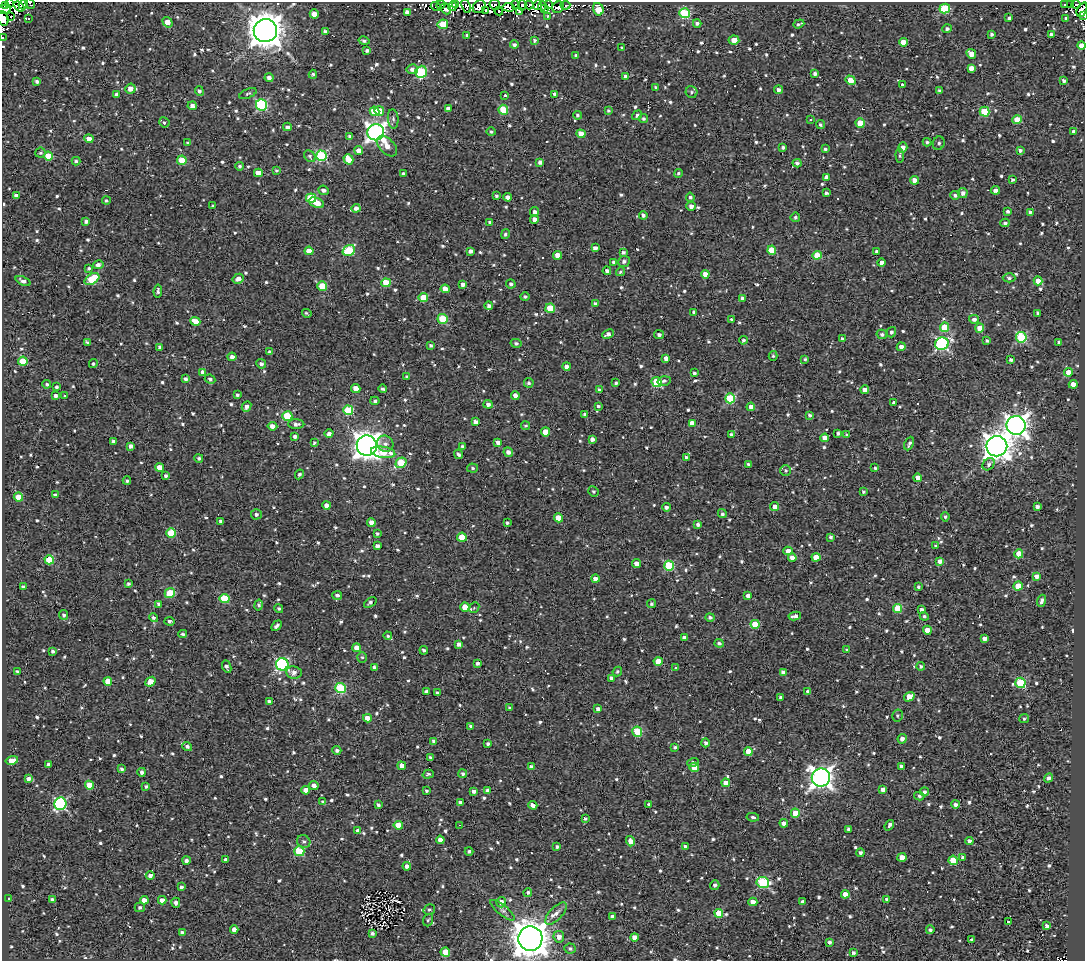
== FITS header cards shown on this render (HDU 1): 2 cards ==
NAXIS1  =                 1083
NAXIS2  =                  959

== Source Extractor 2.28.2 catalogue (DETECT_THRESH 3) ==
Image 1083 x 959 px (HDU 1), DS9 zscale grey, 1 PNG px = 1 image px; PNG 1087 x 963 px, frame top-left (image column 1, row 959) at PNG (2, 2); each listed source drawn as its Kron ellipse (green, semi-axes under 4 px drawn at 4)
Background 1.29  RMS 4.8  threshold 14.5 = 3 sigma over >= 5 px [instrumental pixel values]
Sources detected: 1028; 3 with non-positive FLUX_AUTO (blend fragments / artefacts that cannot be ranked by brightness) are neither listed nor drawn; of the other 1025, the 500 brightest by FLUX_AUTO listed and drawn (525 fainter detections omitted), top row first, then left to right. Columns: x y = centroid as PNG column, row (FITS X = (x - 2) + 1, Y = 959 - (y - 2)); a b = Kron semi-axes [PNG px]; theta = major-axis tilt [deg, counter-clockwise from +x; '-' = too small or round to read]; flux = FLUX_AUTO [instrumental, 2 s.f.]
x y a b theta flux
10 3 3 2 - 1300
23 4 5 2 - 2800
30 4 6 4 -62 960
456 4 3 2 - 2200
516 4 3 3 - 2200
1070 4 3 3 - 3300
5 5 3 3 - 760
441 5 4 3 - 880
495 5 5 5 - 1900
522 5 5 2 - 3400
529 5 4 2 - 3900
537 5 5 3 - 17000
549 5 3 2 - 1100
565 5 5 3 - 2200
1065 5 3 3 - 570
1076 5 4 3 - 1800
19 6 6 4 -39 980
436 6 5 2 - 550
453 6 5 4 - 4600
466 6 7 2 -70 1600
542 6 4 3 - 2600
479 7 7 5 47 3600
509 7 6 3 -4 1600
558 7 6 5 - 2000
945 8 5 5 - 20000
4 9 7 4 12 8300
446 9 6 4 -50 1100
545 9 3 2 - 950
598 9 6 5 - 9000
486 10 3 3 - 1600
1082 10 7 4 64 9400
499 11 4 3 - 1700
519 11 4 3 - 1000
407 12 4 4 - 1700
685 13 5 5 - 23000
314 14 4 4 - 3900
1083 15 3 2 - 940
548 16 4 3 - 590
11 17 2 2 - 640
29 18 3 3 - 680
1009 18 4 3 - 820
1066 18 3 3 - 640
3 19 7 5 -68 17000
167 22 6 4 -56 3400
697 23 4 4 - 870
443 24 5 4 - 8600
799 24 6 3 19 570
947 29 4 4 - 960
265 31 11 11 - 660000
325 32 4 3 - 1100
992 34 4 3 - 660
1051 34 4 3 - 1200
467 35 3 3 - 650
3 38 3 2 - 1600
534 40 4 3 - 580
734 40 5 4 - 4900
364 41 5 4 - 770
903 42 4 4 - 3900
514 45 4 3 - 910
1081 46 4 4 - 3800
622 48 3 3 - 590
367 50 4 4 - 940
971 54 5 4 - 2700
576 55 3 3 - 610
971 68 4 4 - 1900
412 69 5 5 - 1600
421 72 6 5 - 22000
815 73 4 3 - 1000
313 74 4 4 - 660
625 76 4 4 - 980
269 78 4 4 - 1400
851 80 5 4 - 7000
37 81 4 3 - 860
1064 81 4 3 - 760
902 85 4 3 - 820
656 87 4 3 - 570
130 89 5 5 - 2700
778 90 4 4 - 1300
199 91 5 4 - 910
939 91 4 3 - 650
692 92 6 6 - 650
117 94 3 3 - 830
248 94 9 4 23 630
555 94 4 3 - 1400
505 95 3 3 - 1400
261 105 5 5 - 36000
192 106 4 4 - 1300
448 109 4 4 - 1900
503 110 5 5 - 13000
374 111 5 4 - 9000
379 111 5 4 - 4800
608 111 4 4 - 610
984 112 5 5 - 13000
577 115 4 4 - 630
637 115 5 4 - 670
393 119 10 5 -84 870
643 119 4 4 - 600
811 120 3 3 - 830
1017 120 5 4 - 7000
164 122 5 5 - 750
860 123 4 4 - 6700
820 124 5 4 - 580
287 127 4 4 - 1100
1074 131 4 3 - 1100
376 132 8 8 - 150000
491 132 4 4 - 570
581 134 4 4 - 4000
349 136 4 3 - 680
89 139 4 4 - 2800
927 142 4 4 - 560
187 143 4 3 - 550
939 143 7 6 - 870
387 146 12 7 -46 3000
783 147 3 3 - 780
903 148 5 4 - 1700
825 149 4 3 - 620
1020 150 4 3 - 870
359 151 4 4 - 2500
40 153 5 5 - 770
900 155 7 4 -85 590
48 156 4 4 - 8500
310 156 6 5 - 710
322 156 5 5 - 29000
348 159 5 4 - 6600
182 160 5 4 - 6500
76 161 4 3 - 810
540 162 4 4 - 1300
797 163 4 4 - 940
240 166 4 4 - 640
277 170 4 3 - 560
258 173 4 4 - 4500
678 173 4 4 - 720
403 174 3 3 - 590
827 177 4 4 - 2000
915 180 4 4 - 2400
1012 180 3 3 - 750
324 190 5 4 - 1200
995 190 5 4 - 1700
826 193 4 3 - 860
963 193 5 5 - 1500
955 195 5 4 - 920
16 196 4 4 - 1700
496 196 3 3 - 630
508 197 4 4 - 1700
690 197 4 4 - 630
311 198 5 4 - 15000
106 201 4 4 - 580
316 203 8 5 -22 4200
213 206 3 3 - 630
691 206 5 4 - 1300
356 208 4 4 - 1400
534 212 4 4 - 1200
1007 212 3 3 - 850
1030 212 3 3 - 570
643 215 4 4 - 990
795 217 5 4 - 670
534 219 4 4 - 1500
86 221 4 3 - 800
490 222 4 3 - 930
1005 223 4 4 - 940
505 234 5 4 - 650
595 248 4 3 - 1100
349 250 6 5 - 17000
772 250 4 4 - 9100
309 251 4 4 - 4200
470 251 4 4 - 1300
876 251 3 3 - 560
623 252 4 4 - 850
558 255 4 4 - 4100
817 255 4 4 - 8000
624 261 6 5 - 1100
614 262 4 4 - 920
882 263 4 4 - 2200
98 265 5 4 - 1300
89 268 4 3 - 680
607 271 4 4 - 1100
620 272 4 4 - 560
705 274 4 4 - 2800
1009 278 6 4 -1 670
92 279 8 5 31 15000
238 279 6 4 31 1900
23 281 8 4 -24 1200
1038 281 4 4 - 4000
386 283 4 4 - 9300
463 284 4 4 - 1400
511 284 4 4 - 820
322 286 5 4 - 9400
445 289 4 4 - 3400
158 291 6 3 83 840
525 297 5 4 - 660
423 298 4 4 - 7000
742 298 4 3 - 1000
595 304 3 3 - 990
489 306 4 4 - 1000
550 308 5 4 - 9500
694 312 3 3 - 740
307 313 5 3 - 550
1038 313 3 3 - 740
443 319 5 5 - 15000
731 319 3 3 - 590
974 319 5 4 - 1200
195 321 5 4 - 3800
945 327 5 4 - 8600
980 328 4 4 - 3200
891 332 5 4 - 800
608 334 6 4 25 1300
882 334 5 4 - 860
659 335 5 4 - 920
1021 337 5 5 - 29000
842 339 3 3 - 770
743 340 4 4 - 720
987 341 3 3 - 640
87 342 4 3 - 560
1058 342 4 3 - 590
516 343 5 4 - 740
942 344 7 6 - 58000
431 345 4 3 - 720
160 347 4 3 - 910
901 347 4 4 - 1400
270 352 3 3 - 620
773 356 5 4 - 570
232 357 4 4 - 1600
666 358 4 4 - 2100
805 359 4 3 - 600
1010 360 3 3 - 840
23 361 5 4 - 7800
93 364 4 4 - 550
261 364 5 4 - 1100
566 366 4 3 - 1200
203 372 4 4 - 1500
1068 372 4 4 - 4900
694 373 3 3 - 660
407 377 3 3 - 580
186 379 4 4 - 890
210 379 5 4 - 810
664 381 6 4 15 830
656 382 5 5 - 16000
529 383 5 5 - 700
616 383 3 3 - 610
47 384 4 4 - 710
1073 384 4 4 - 3300
57 387 4 4 - 730
356 388 4 4 - 3600
383 389 4 3 - 560
599 390 3 3 - 580
865 390 4 4 - 2100
237 395 3 3 - 640
55 396 3 3 - 920
64 396 3 3 - 830
515 396 4 4 - 2100
730 398 5 5 - 18000
375 401 4 3 - 680
894 403 3 3 - 770
488 404 4 4 - 1200
247 406 5 4 - 1400
598 406 4 3 - 550
751 407 4 4 - 2000
348 410 5 5 - 14000
585 414 4 4 - 860
809 415 3 3 - 610
287 416 5 5 - 14000
475 422 4 3 - 1300
692 423 4 4 - 2300
296 424 8 5 0 1200
1016 425 9 9 - 230000
272 426 5 4 - 2100
526 426 4 4 - 560
545 432 4 4 - 3900
838 433 4 3 - 870
329 434 4 4 - 1400
732 435 4 3 - 1300
847 435 3 3 - 600
295 436 4 4 - 1100
825 438 4 4 - 2300
592 439 4 3 - 1400
113 441 3 3 - 780
498 442 4 4 - 2200
314 443 4 3 - 560
385 444 8 7 - 1700
909 444 7 3 65 780
130 446 4 3 - 1300
367 446 10 10 - 360000
997 446 10 10 - 400000
463 447 4 4 - 1100
383 452 12 5 -8 8600
508 452 5 4 - 1400
458 454 5 3 - 1000
686 457 4 3 - 560
199 458 4 4 - 760
401 463 6 5 - 12000
989 464 7 5 50 1100
749 465 4 4 - 1200
160 468 4 4 - 3300
473 468 5 4 - 550
875 468 3 3 - 610
785 471 5 5 - 620
299 474 5 3 - 750
165 476 4 4 - 830
918 478 4 4 - 2700
127 481 4 3 - 620
593 491 5 5 - 550
863 492 3 3 - 610
55 495 4 3 - 920
18 497 4 4 - 4800
326 505 4 4 - 2000
1037 506 4 3 - 1100
666 507 4 4 - 1200
775 507 4 4 - 2300
256 514 5 5 - 960
722 514 4 4 - 750
945 517 5 4 - 770
558 518 4 4 - 5500
221 521 4 3 - 890
371 523 4 4 - 2600
507 523 3 3 - 630
698 525 4 4 - 1000
171 533 5 4 - 11000
377 534 3 3 - 610
462 537 5 4 - 7400
831 537 3 3 - 640
377 546 4 3 - 1500
936 546 3 3 - 610
788 551 5 4 - 2200
1019 554 4 4 - 8700
816 557 4 4 - 4000
792 558 4 4 - 2200
49 560 5 4 - 12000
940 561 4 4 - 1800
636 564 4 4 - 2300
669 566 5 5 - 21000
1037 576 4 4 - 2000
595 579 4 4 - 2400
128 583 3 3 - 660
1018 586 5 4 - 8200
23 587 4 3 - 830
918 587 3 3 - 580
170 593 5 4 - 9700
337 595 5 4 - 910
748 596 4 4 - 1800
225 598 5 4 - 14000
1041 601 6 3 71 1100
370 603 7 4 36 870
159 604 4 3 - 1300
652 604 4 4 - 640
258 605 6 4 77 750
465 607 4 4 - 4300
279 608 4 4 - 700
474 608 6 5 - 550
897 608 4 4 - 9500
922 610 4 3 - 1100
64 615 5 4 - 710
795 616 6 4 8 1600
924 616 4 4 - 630
710 617 4 4 - 720
153 618 4 4 - 840
170 621 5 4 - 730
755 624 4 4 - 8100
276 626 6 3 47 1000
927 630 5 4 - 3200
183 634 4 3 - 610
388 636 4 4 - 590
684 638 4 4 - 1900
984 638 4 4 - 1300
719 643 4 4 - 790
458 644 4 4 - 1300
356 648 4 4 - 2900
424 650 4 3 - 690
847 650 4 3 - 580
53 651 4 3 - 630
362 657 5 4 - 590
658 661 4 4 - 5200
478 663 4 3 - 920
282 664 6 6 - 54000
921 666 4 4 - 680
227 667 6 4 -67 1100
374 667 4 3 - 1000
675 668 3 3 - 2100
18 672 4 3 - 890
294 672 7 6 - 1700
617 672 5 4 - 590
783 672 4 4 - 1600
611 678 4 3 - 1500
108 681 4 4 - 4500
150 682 5 4 - 4000
1020 683 5 5 - 20000
340 688 5 5 - 25000
426 692 4 4 - 1200
808 692 4 4 - 1600
437 693 4 3 - 890
780 697 3 3 - 570
909 697 5 4 - 6400
269 701 4 3 - 910
509 708 4 4 - 760
598 709 4 4 - 1400
897 715 6 5 - 560
367 718 4 4 - 3400
1024 719 5 4 - 610
470 726 3 3 - 710
637 732 5 5 - 15000
902 739 5 4 - 1500
434 741 4 4 - 1100
705 743 4 4 - 960
488 744 3 3 - 800
187 746 5 4 - 830
675 747 3 3 - 670
337 750 4 4 - 990
748 751 4 4 - 5100
430 758 3 3 - 790
12 760 6 4 13 3000
693 762 6 4 16 870
48 764 3 3 - 600
402 766 4 4 - 2400
901 766 4 3 - 1000
531 767 4 3 - 1200
694 767 4 4 - 4500
122 769 4 3 - 720
142 772 4 3 - 970
428 774 6 3 17 680
463 774 4 4 - 720
821 777 9 9 - 220000
1049 778 5 4 - 1100
28 779 4 4 - 1700
726 783 4 4 - 2700
90 785 4 4 - 6300
314 785 5 4 - 1700
146 786 4 3 - 630
883 789 4 4 - 1700
306 790 4 4 - 2500
426 791 3 3 - 610
474 791 4 4 - 1400
488 791 4 4 - 2000
924 792 5 4 - 800
919 796 5 4 - 620
323 802 4 3 - 880
461 803 4 3 - 1500
60 804 6 6 - 44000
649 804 3 3 - 710
955 804 4 3 - 1100
378 805 4 3 - 750
533 805 4 3 - 2000
795 813 4 4 - 5400
753 817 6 4 -9 580
585 819 4 3 - 800
784 823 4 4 - 1600
398 825 4 4 - 3900
459 825 3 2 - 2000
889 825 5 3 - 1700
848 829 3 3 - 700
358 831 4 4 - 1700
440 840 4 4 - 1800
630 841 5 4 - 2200
969 841 4 4 - 1300
304 842 7 6 - 910
557 847 4 4 - 620
685 847 4 3 - 900
299 851 5 5 - 18000
469 851 4 4 - 690
861 853 4 4 - 1000
902 857 4 4 - 4700
963 857 4 3 - 1000
186 860 4 4 - 1100
226 860 4 4 - 1100
953 860 4 4 - 7900
407 866 4 4 - 1300
150 876 4 4 - 1200
763 882 6 5 - 28000
715 885 5 4 - 980
181 887 3 3 - 790
528 892 4 4 - 840
845 894 4 4 - 2900
9 899 4 3 - 1000
887 899 4 3 - 1300
52 900 4 3 - 1200
144 900 4 4 - 2700
162 900 4 4 - 1800
501 902 5 4 - 2300
753 902 4 4 - 2700
803 902 4 4 - 1300
176 903 5 4 - 1200
140 908 5 4 - 880
429 909 6 5 - 550
502 910 15 5 -39 1300
556 913 14 6 46 2100
719 913 4 4 - 8600
612 916 4 3 - 1000
428 920 6 4 71 560
1009 922 3 3 - 1600
1047 926 4 3 - 1400
234 930 4 4 - 2400
930 930 4 3 - 770
182 932 4 3 - 1100
372 933 4 3 - 800
559 937 6 5 - 2200
634 937 4 4 - 2800
530 938 12 12 - 760000
971 939 3 3 - 4200
829 942 3 3 - 900
570 948 6 5 - 680
445 952 5 4 - 7900
853 952 4 4 - 850
At the frame edge (FLAGS 8, measured only in part): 8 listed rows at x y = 10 3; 30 4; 4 9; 1082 10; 1083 15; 3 19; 3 38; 1081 46
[525 fainter detections neither listed nor drawn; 3 non-positive-flux detections neither listed nor drawn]